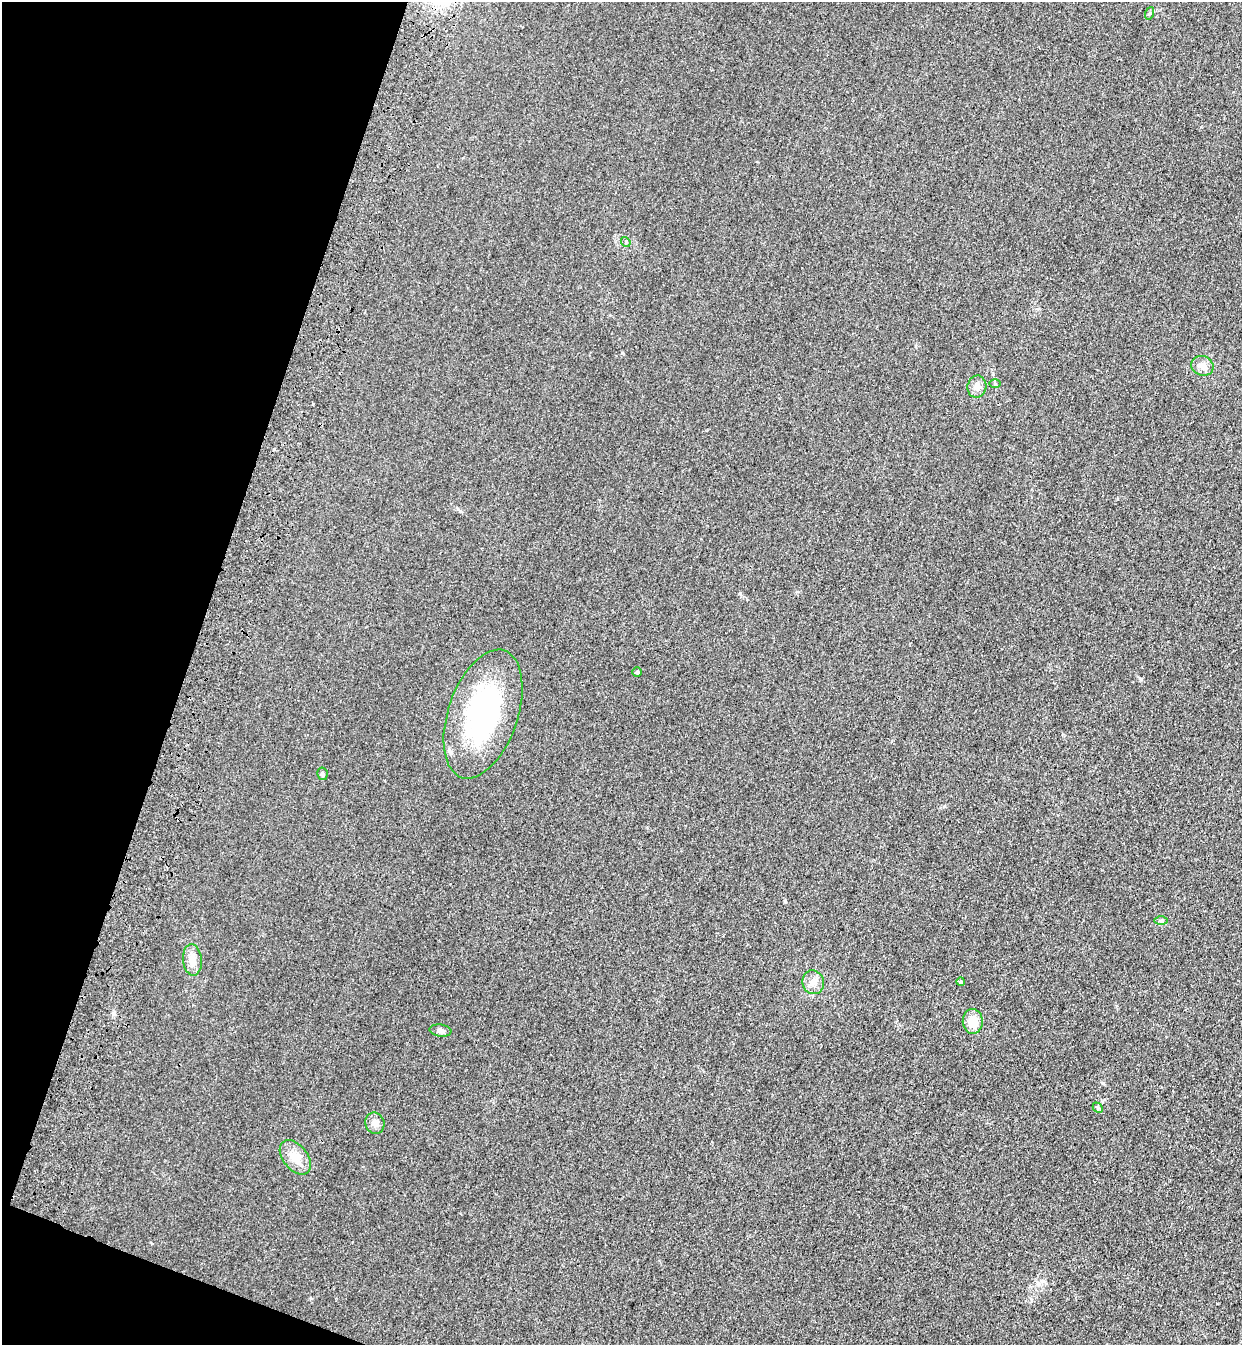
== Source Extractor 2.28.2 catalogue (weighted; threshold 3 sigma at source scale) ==
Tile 9 of 4 x 4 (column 1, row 3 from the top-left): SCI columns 245-1484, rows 1387-2729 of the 5575 x 5458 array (HDU 1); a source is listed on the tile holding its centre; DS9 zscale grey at full resolution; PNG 1244 x 1347 px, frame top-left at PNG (2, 2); each listed source drawn as its Kron ellipse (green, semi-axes under 4 px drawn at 4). Shown black and unused: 17% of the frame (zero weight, under 3 of 4 exposures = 6% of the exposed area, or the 3 px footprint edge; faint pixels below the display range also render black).
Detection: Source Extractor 2.28.2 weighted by HDU 2 'WHT'; one run over the whole footprint, this tile lists its part. Background 0.0343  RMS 0.0055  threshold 0.0248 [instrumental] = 3 sigma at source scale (4.5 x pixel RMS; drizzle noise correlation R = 1.50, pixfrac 1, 0.05/0.05 arcsec/px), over >= 5 px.
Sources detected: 17; all 17 listed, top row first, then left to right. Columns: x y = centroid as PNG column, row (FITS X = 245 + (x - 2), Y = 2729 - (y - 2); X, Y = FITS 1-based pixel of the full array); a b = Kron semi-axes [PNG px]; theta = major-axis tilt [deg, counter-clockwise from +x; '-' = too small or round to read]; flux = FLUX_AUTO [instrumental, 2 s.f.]
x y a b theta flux
1150 13 6 4 70 0.75
626 242 5 4 - 0.68
1202 366 11 9 -20 3.7
995 384 5 3 - 0.63
977 387 11 9 79 3.5
637 672 5 5 - 0.79
483 714 67 35 71 95
322 774 6 5 - 1.3
1161 921 7 4 0 1
192 960 16 9 -85 5.4
813 982 12 10 -74 4.2
961 982 4 4 - 1.8
973 1021 12 10 -88 8.5
440 1030 11 6 -8 2.3
1098 1108 6 4 -47 0.8
375 1123 11 9 -70 3.4
295 1157 20 12 -51 8.1
Unlisted compact peaks at least as high as the median listed source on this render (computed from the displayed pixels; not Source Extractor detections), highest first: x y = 622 353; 1141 679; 1103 1083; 785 901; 740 593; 944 806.